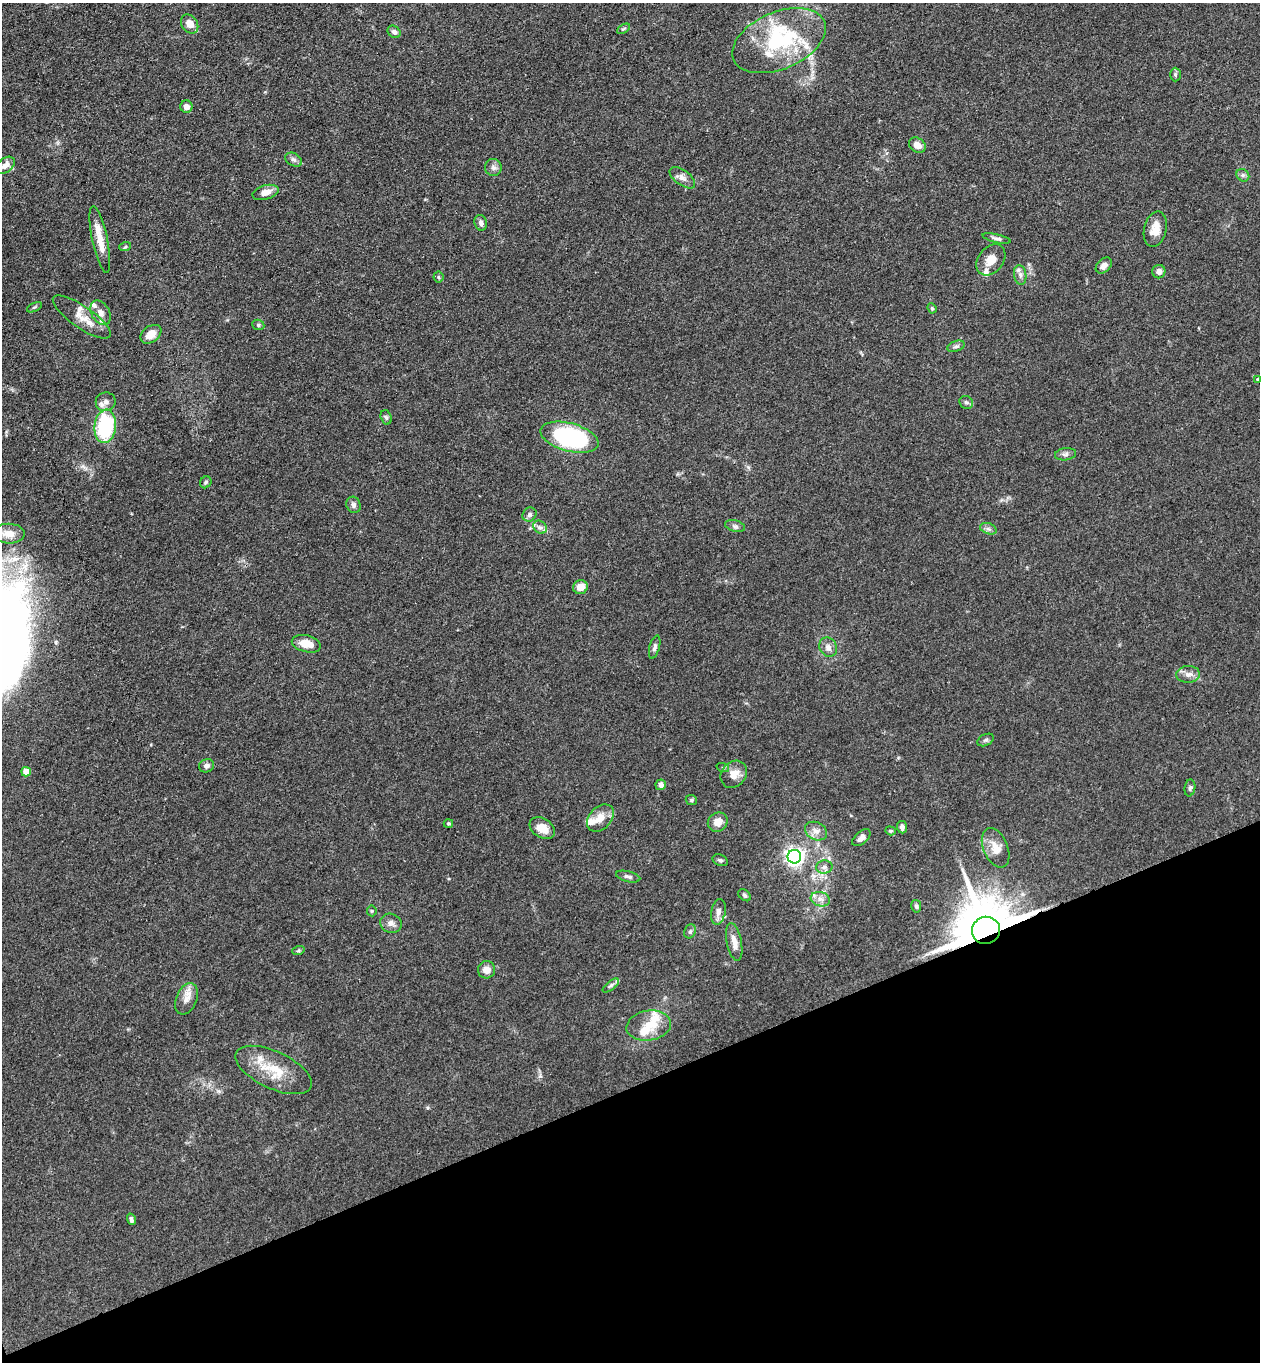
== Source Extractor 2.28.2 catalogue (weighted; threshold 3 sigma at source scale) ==
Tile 14 of 4 x 4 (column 2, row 4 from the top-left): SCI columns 1559-2816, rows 56-1415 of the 5504 x 5548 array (HDU 1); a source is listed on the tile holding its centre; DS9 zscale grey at full resolution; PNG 1262 x 1364 px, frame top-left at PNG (2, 3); each listed source drawn as its Kron ellipse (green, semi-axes under 4 px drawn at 4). Shown black and unused: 20% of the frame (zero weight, under 3 of 4 exposures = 5% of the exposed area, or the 3 px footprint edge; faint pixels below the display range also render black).
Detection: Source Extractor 2.28.2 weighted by HDU 2 'WHT'; one run over the whole footprint, this tile lists its part. Background 0.0936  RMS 0.0064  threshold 0.0286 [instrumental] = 3 sigma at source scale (4.5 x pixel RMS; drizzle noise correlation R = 1.50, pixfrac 1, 0.05/0.05 arcsec/px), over >= 5 px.
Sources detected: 99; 1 inside a brighter object's white glare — neither listed nor drawn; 12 inside a brighter listed object's ellipse — not listed separately; the other 86 listed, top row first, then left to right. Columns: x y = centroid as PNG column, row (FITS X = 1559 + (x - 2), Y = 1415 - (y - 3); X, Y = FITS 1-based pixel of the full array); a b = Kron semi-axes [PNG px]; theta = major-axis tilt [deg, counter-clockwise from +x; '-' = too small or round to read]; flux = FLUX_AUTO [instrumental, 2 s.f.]
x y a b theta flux
190 24 10 8 -54 6.1
623 29 7 4 30 0.92
394 32 7 5 -39 1.8
779 41 49 28 23 59
1175 74 7 5 90 1.2
186 107 6 6 - 3.5
917 145 9 7 -36 4.5
294 160 9 6 -29 2
5 165 10 7 38 4.1
493 168 8 8 - 2.5
1243 175 7 5 -43 1.6
682 178 15 7 -36 3.5
265 192 13 7 16 5.5
481 223 8 6 -74 2.4
1155 229 18 11 76 7.9
996 238 14 4 -13 1.8
100 240 34 7 -78 9.8
125 247 6 3 19 0.73
991 260 17 12 51 7.8
1104 265 9 6 45 3.5
1159 272 7 6 - 2.7
1020 275 10 6 -82 2.6
438 277 5 5 - 1
35 307 8 4 27 1
932 308 5 4 - 0.81
101 313 13 9 -60 4.4
82 317 34 11 -34 10
258 325 6 5 - 1.1
151 334 11 8 36 6.9
956 346 9 5 20 1.6
1258 379 3 3 - 1.1
106 402 10 9 - 3.6
966 402 7 6 - 1.4
386 417 7 5 -73 1.2
105 426 17 10 84 54
569 437 30 14 -15 87
1065 454 11 6 8 2.1
206 482 6 5 - 1.2
353 505 8 7 - 2.3
529 515 7 6 - 2
735 526 10 5 -15 1.8
540 527 7 6 - 2.2
988 529 9 5 -19 1.7
9 534 16 10 -1 7.2
580 587 7 7 - 7.1
306 644 15 8 -13 8.2
655 647 12 5 75 1.9
828 647 10 8 -58 3.2
1188 674 12 8 4 3.6
986 740 9 5 26 1.4
207 766 8 6 24 2.2
723 768 6 4 -18 0.94
26 772 5 4 - 7.4
734 774 14 12 50 6.8
661 785 5 5 - 2.6
1190 788 8 5 81 1.3
691 800 6 4 -24 1
600 818 16 11 46 8.1
718 822 10 9 - 6.2
448 823 5 4 - 0.99
902 827 6 5 - 2.4
542 828 14 9 -33 7.8
816 831 11 8 -28 4.2
890 831 5 4 - 0.77
861 838 11 6 42 3.2
996 848 21 12 -67 8.6
794 857 7 7 - 280
720 860 8 5 -25 1.3
824 867 8 6 2 2.6
628 877 12 5 -14 1.9
745 895 7 5 -41 1.2
820 899 10 7 -17 3.4
916 906 6 5 - 1.2
372 911 5 5 - 0.89
718 912 13 7 79 3.9
391 923 11 9 -19 3.2
986 930 14 13 - 5000
690 931 7 5 67 1.4
734 942 19 7 -79 5.6
298 951 6 4 18 0.85
487 970 9 8 - 5
611 985 10 4 38 1.4
186 999 16 10 68 5.8
649 1026 22 15 9 12
274 1070 41 18 -25 21
131 1219 6 4 -74 1.4
Overlapping masked pixels (flux is a lower limit): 1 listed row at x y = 986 930